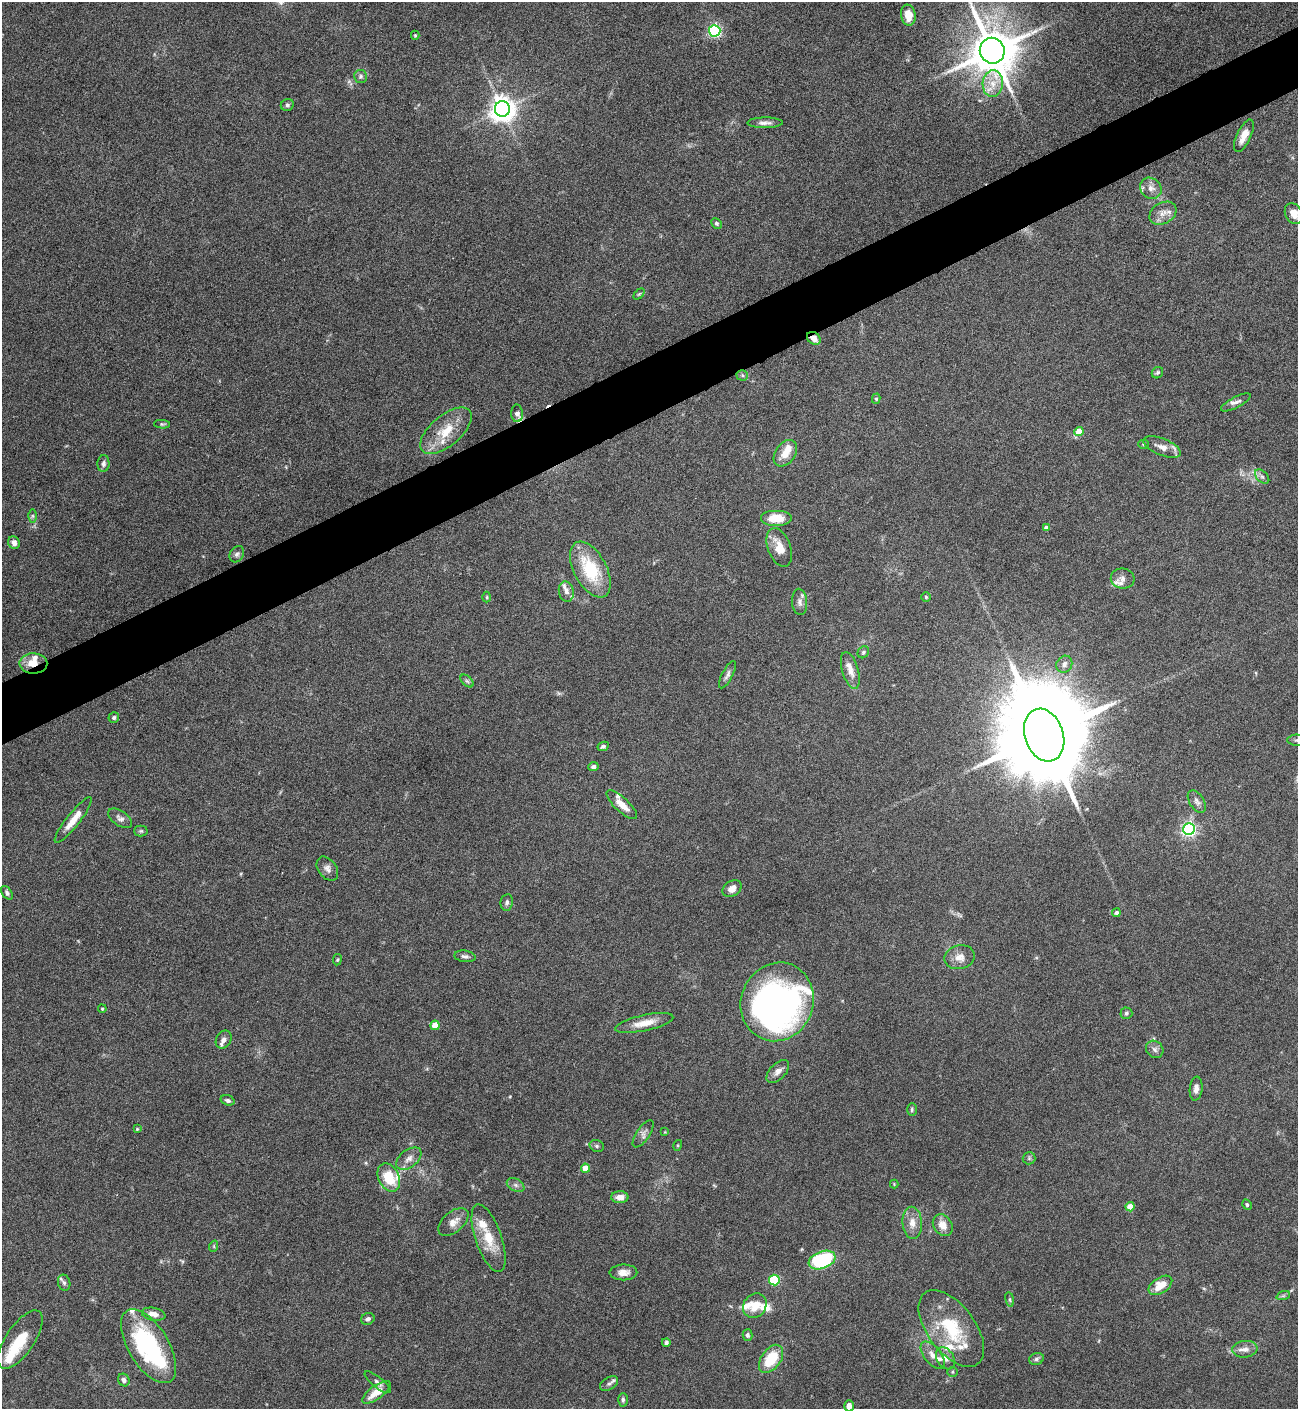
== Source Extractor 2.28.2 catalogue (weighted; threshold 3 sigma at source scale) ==
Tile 10 of 4 x 4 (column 2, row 3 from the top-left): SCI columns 1447-2742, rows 1408-2814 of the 5617 x 5627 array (HDU 1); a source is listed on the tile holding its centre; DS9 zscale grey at full resolution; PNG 1300 x 1411 px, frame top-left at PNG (2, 2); each listed source drawn as its Kron ellipse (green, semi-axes under 4 px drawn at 4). Shown black and unused: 4% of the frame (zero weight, under 4 of 8 exposures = <1% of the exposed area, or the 3 px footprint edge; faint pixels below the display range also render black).
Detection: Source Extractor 2.28.2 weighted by HDU 2 'WHT'; one run over the whole footprint, this tile lists its part. Background 0.0778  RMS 0.0045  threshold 0.0184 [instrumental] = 3 sigma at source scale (4.09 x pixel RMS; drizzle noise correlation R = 1.36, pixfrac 0.8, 0.05/0.05 arcsec/px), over >= 5 px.
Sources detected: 148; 2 inside a brighter object's white glare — neither listed nor drawn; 23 inside a brighter listed object's ellipse — not listed separately; the other 123 listed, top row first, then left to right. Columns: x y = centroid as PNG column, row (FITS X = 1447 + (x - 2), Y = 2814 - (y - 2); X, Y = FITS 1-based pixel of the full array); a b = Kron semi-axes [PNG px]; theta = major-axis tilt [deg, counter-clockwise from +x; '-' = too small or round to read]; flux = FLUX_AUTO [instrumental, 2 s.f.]
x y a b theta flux
908 15 10 7 -82 5.7
715 31 6 5 - 72
415 35 4 4 - 0.51
992 51 13 12 - 2000
361 76 6 6 - 1.1
993 84 13 10 84 5.4
287 105 6 6 - 0.87
502 109 7 7 - 440
765 123 18 5 1 2
1244 136 17 7 65 4.6
1151 188 11 10 - 2.8
1163 213 14 10 30 3.6
1294 214 11 8 -61 4.7
716 223 6 4 -45 0.77
639 294 6 4 44 0.52
814 338 7 5 -38 3.1
1157 373 6 5 - 0.71
742 375 5 5 - 0.72
876 399 5 4 - 0.73
1236 402 16 5 28 1.7
517 413 9 6 -88 2.1
162 424 8 4 -3 0.65
446 431 31 15 40 11
1079 432 4 4 - 7
1144 444 5 4 - 0.61
1162 447 20 8 -22 3.9
785 453 14 10 54 5.4
103 464 8 6 88 1.4
1262 477 8 5 -44 1.2
32 516 6 4 90 0.71
776 518 16 8 0 8
1046 528 4 4 - 2.4
14 543 6 5 - 2
779 547 20 11 -70 5.9
237 554 8 6 57 1.3
590 570 30 16 -62 22
1123 578 12 10 -7 2.5
566 592 10 7 -79 1.9
487 597 5 3 - 0.48
926 597 4 4 - 0.49
800 602 13 7 -86 2.1
863 652 6 5 - 0.74
33 663 14 10 0 6.1
1064 664 9 7 56 1.8
850 670 19 8 -73 3.9
727 675 15 5 63 1.6
467 681 8 4 -44 0.93
114 718 5 5 - 0.84
1044 735 27 19 -71 11000
1297 740 10 5 0 1.2
603 746 6 4 26 0.92
593 767 5 4 - 1.2
1197 801 12 7 -58 1.8
622 805 20 7 -43 4.8
120 818 13 7 -34 1.8
73 820 28 6 52 5.6
1189 829 6 6 - 110
141 831 7 5 1 0.74
327 869 13 9 -53 2.2
732 889 10 7 35 3
7 893 8 4 -57 1
507 902 8 6 82 1.1
1116 913 4 4 - 1.3
465 956 11 5 -7 1.3
960 957 15 12 12 4
337 960 5 4 - 0.51
777 1002 40 36 68 180
102 1009 4 3 - 0.5
1126 1013 6 6 - 0.87
644 1023 29 8 12 5.8
435 1025 4 4 - 5.8
224 1040 9 7 57 1.6
1155 1049 9 8 - 1.5
778 1071 14 8 46 2.7
1196 1089 12 6 83 2.2
228 1100 7 5 -18 1.1
912 1109 6 5 - 0.69
137 1129 3 3 - 0.43
665 1132 4 4 - 0.34
643 1134 16 6 56 2
678 1145 5 3 - 0.45
597 1146 7 5 -16 0.86
1029 1158 6 6 - 0.78
409 1159 14 8 38 2.9
585 1168 4 4 - 4.8
389 1177 15 10 -64 12
894 1184 4 4 - 0.35
516 1185 9 6 -27 1.4
620 1197 8 6 1 3.1
1247 1205 5 4 - 0.64
1130 1207 4 4 - 5.9
453 1222 18 10 41 4.2
912 1223 16 9 -85 4.2
943 1225 11 9 -55 4.6
489 1238 35 13 -71 11
214 1246 6 3 72 0.48
822 1260 14 8 21 41
623 1272 14 8 0 3.4
774 1280 5 5 - 27
64 1283 8 6 -72 1.2
1160 1285 13 7 33 6.4
1283 1296 7 4 19 0.71
1010 1299 7 4 -81 0.67
755 1306 13 11 53 6.3
154 1314 12 6 -10 2.9
368 1319 7 5 25 1.1
951 1328 44 24 -53 24
747 1335 6 5 - 1.1
20 1340 34 14 56 13
666 1342 4 4 - 1.2
149 1346 41 20 -59 53
1245 1349 12 8 6 2.7
933 1355 16 8 -51 3.3
945 1358 12 8 -57 2.3
771 1359 16 9 54 14
1036 1359 7 5 17 0.99
952 1372 5 5 - 0.63
124 1380 6 5 - 1.3
378 1382 16 5 -39 1.5
609 1384 10 6 30 1.4
377 1392 17 6 36 6.3
623 1400 7 4 -89 0.84
849 1406 5 4 - 2.6
Overlapping masked pixels (flux is a lower limit): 3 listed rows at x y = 814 338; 517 413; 33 663
Isophote crosses this tile's border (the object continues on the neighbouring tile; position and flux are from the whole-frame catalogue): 3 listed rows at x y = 1294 214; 1297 740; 849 1406